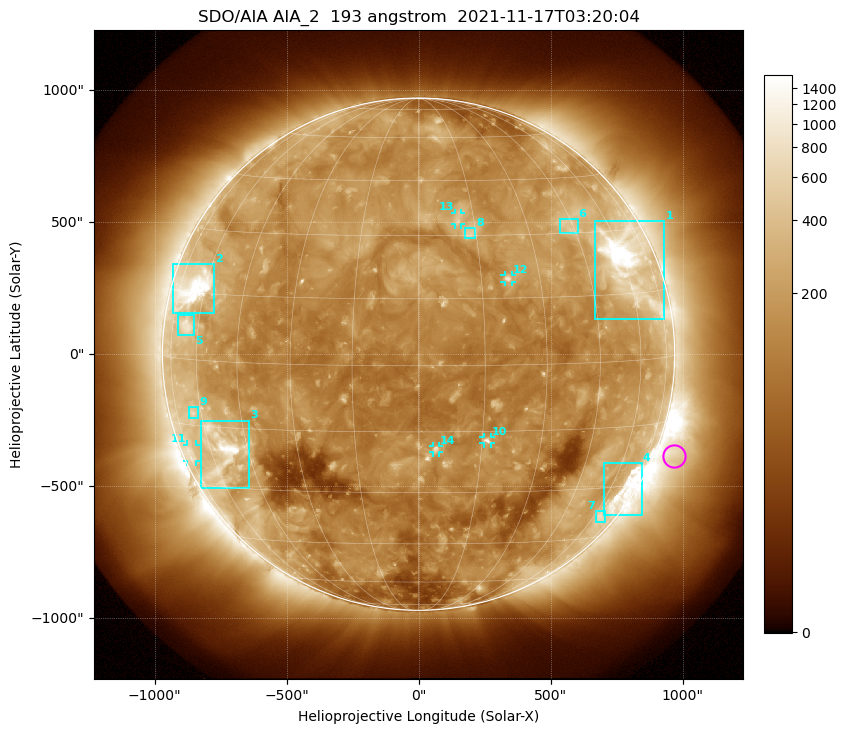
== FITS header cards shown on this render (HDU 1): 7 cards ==
TELESCOP= 'SDO/AIA '           / For AIA: SDO/AIA
INSTRUME= 'AIA_2   '           / For AIA: AIA_ATA1, AIA_ATA2, AIA_ATA3 or AIA_AT
WAVELNTH=                  193 / [angstrom] Wavelength
WAVEUNIT= 'angstrom'           / Wavelength unit: angstrom
DATE-OBS= '2021-11-17T03:20:04.843' / [ISO] Date when observation started; ISO 8
CTYPE1  = 'HPLN-TAN'           / CTYPE1: HPLN
CTYPE2  = 'HPLT-TAN'           / CTYPE2: HPLT

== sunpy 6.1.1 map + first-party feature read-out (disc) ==
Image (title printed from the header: SDO/AIA AIA_2  193 angstrom  2021-11-17T03:20:04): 1024 x 1024 px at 2.4 arcsec/px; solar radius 970 arcsec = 404 px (full disc in frame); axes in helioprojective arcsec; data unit not stated in the header (colour bar unlabelled)
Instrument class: DISC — disc imager (sunpy class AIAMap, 193 A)
Bright regions (active regions / flare kernels): reference = the median radial profile (limb darkening/brightening removed); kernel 9 px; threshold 5 sigma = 276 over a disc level ~140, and >= 1.15x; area >= 12 px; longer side >= 10 px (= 24 arcsec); searched inside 0.97 R_sun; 14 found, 14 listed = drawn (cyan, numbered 1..; 5 of them under ~33 arcsec drawn as corner ticks so the feature stays visible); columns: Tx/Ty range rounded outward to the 5 arcsec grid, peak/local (2 s.f.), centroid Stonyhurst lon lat
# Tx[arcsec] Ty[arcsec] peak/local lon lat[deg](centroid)
1 670..930 130..505 14 +61 +22
2 -930..-775 155..340 12 -65 +16
3 -825..-640 -510..-250 9.6 -55 -21
4 700..845 -610..-410 6.4 +68 -31
5 -910..-850 75..150 4 -66 +8
6 535..605 455..510 3.4 +44 +32
7 670..705 -635..-595 2.8 +65 -38
8 175..215 440..480 3.7 +13 +31
9 -870..-835 -240..-200 3 -64 -12
10 245..275 -340..-315 6.3 +16 -17
11 -875..-845 -405..-340 2.5 -72 -22
12 325..355 270..300 5.3 +22 +19
13 140..160 490..535 3.6 +11 +34
14 55..80 -375..-345 5 +4 -19
Off-limb structures (1.02-1.3 R_sun): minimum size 162 px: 7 found; the strongest spans PA ~225..270 deg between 1.02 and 1.3 R_sun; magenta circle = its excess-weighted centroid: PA ~250 deg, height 1.07 R_sun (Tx ~970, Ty ~-385 arcsec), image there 2.4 x the reference